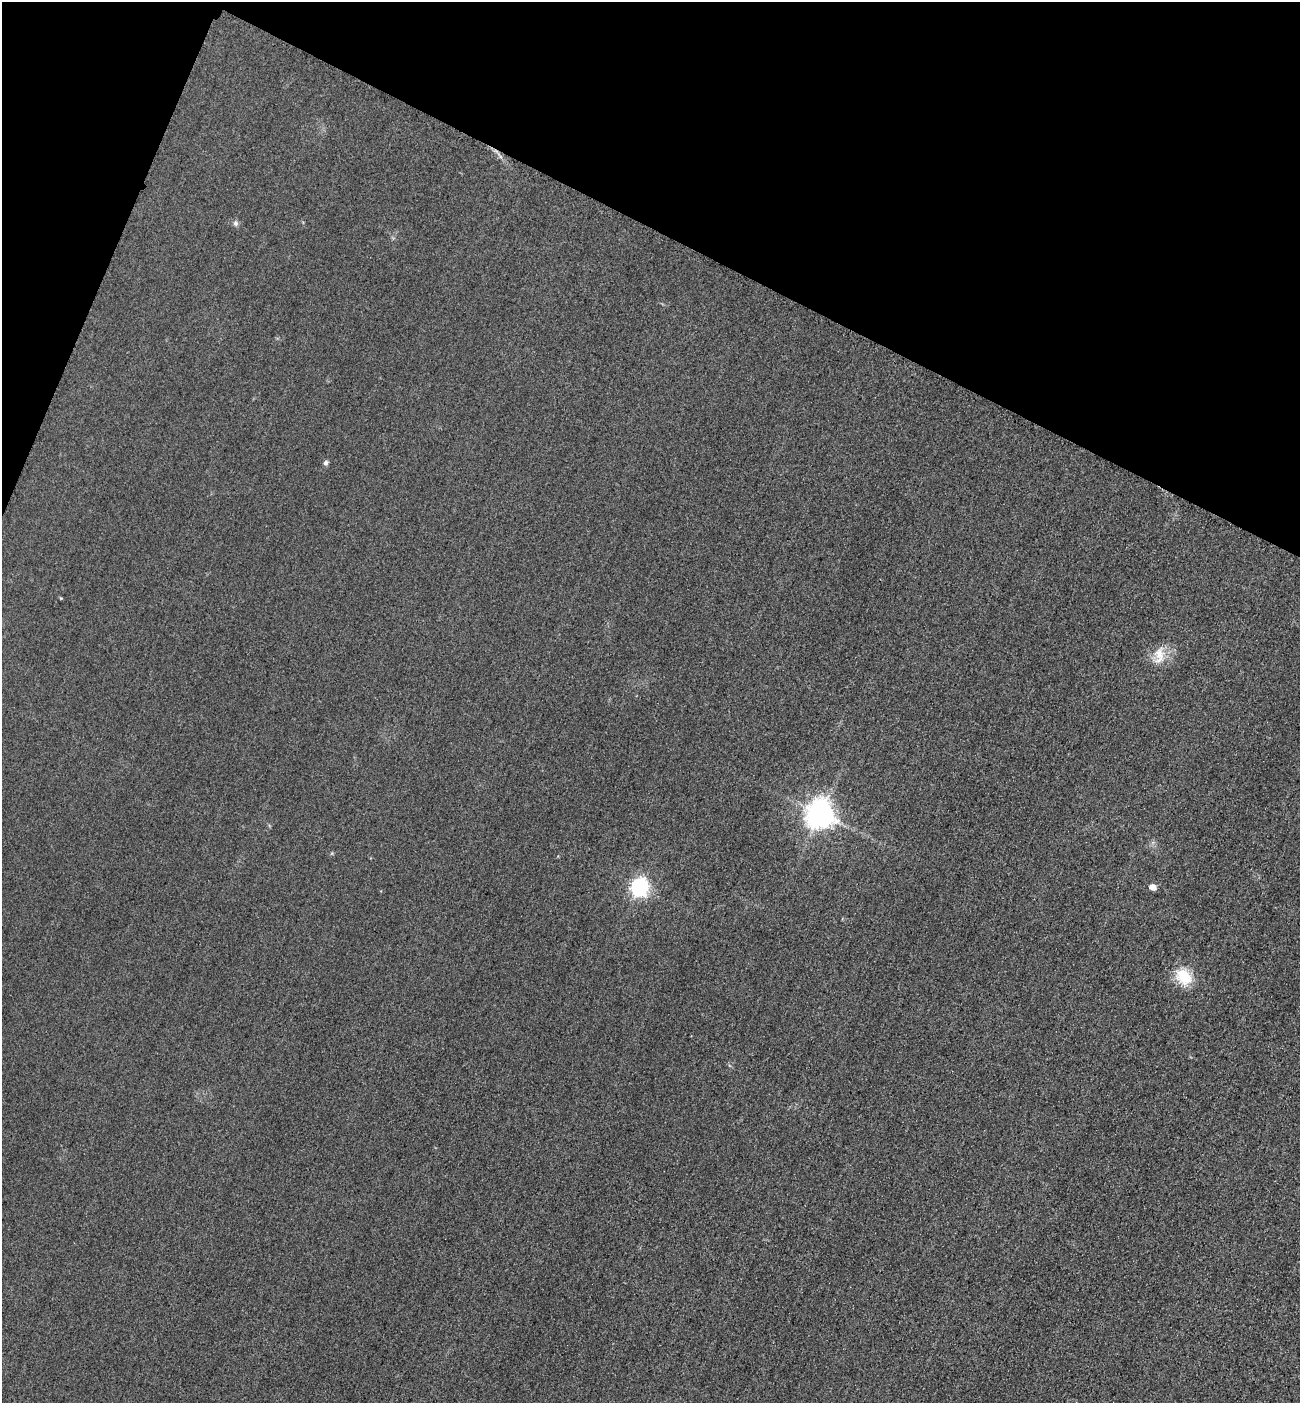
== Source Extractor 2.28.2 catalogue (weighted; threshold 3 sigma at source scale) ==
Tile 2 of 4 x 4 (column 2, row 1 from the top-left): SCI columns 1603-2900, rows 4229-5629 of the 5667 x 5654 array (HDU 1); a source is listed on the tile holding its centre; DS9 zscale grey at full resolution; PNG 1302 x 1405 px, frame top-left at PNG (2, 2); no overlay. Shown black and unused: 20% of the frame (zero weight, under 3 of 4 exposures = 3% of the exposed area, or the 3 px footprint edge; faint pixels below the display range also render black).
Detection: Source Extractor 2.28.2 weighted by HDU 2 'WHT'; one run over the whole footprint, this tile lists its part. Background 0.0584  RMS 0.017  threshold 0.0756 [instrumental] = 3 sigma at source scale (4.5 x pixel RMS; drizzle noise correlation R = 1.50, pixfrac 1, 0.05/0.05 arcsec/px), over >= 5 px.
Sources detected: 7; all 7 listed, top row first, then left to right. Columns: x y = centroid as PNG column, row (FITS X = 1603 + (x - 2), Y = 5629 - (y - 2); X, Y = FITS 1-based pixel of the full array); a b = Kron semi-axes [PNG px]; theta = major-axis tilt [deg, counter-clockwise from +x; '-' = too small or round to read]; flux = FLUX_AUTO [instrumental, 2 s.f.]
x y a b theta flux
236 223 7 6 - 4.3
326 463 7 6 - 3.9
1159 655 25 12 84 25
820 814 9 8 - 2200
639 887 7 7 - 610
1152 887 5 5 - 17
1184 976 22 16 -43 44